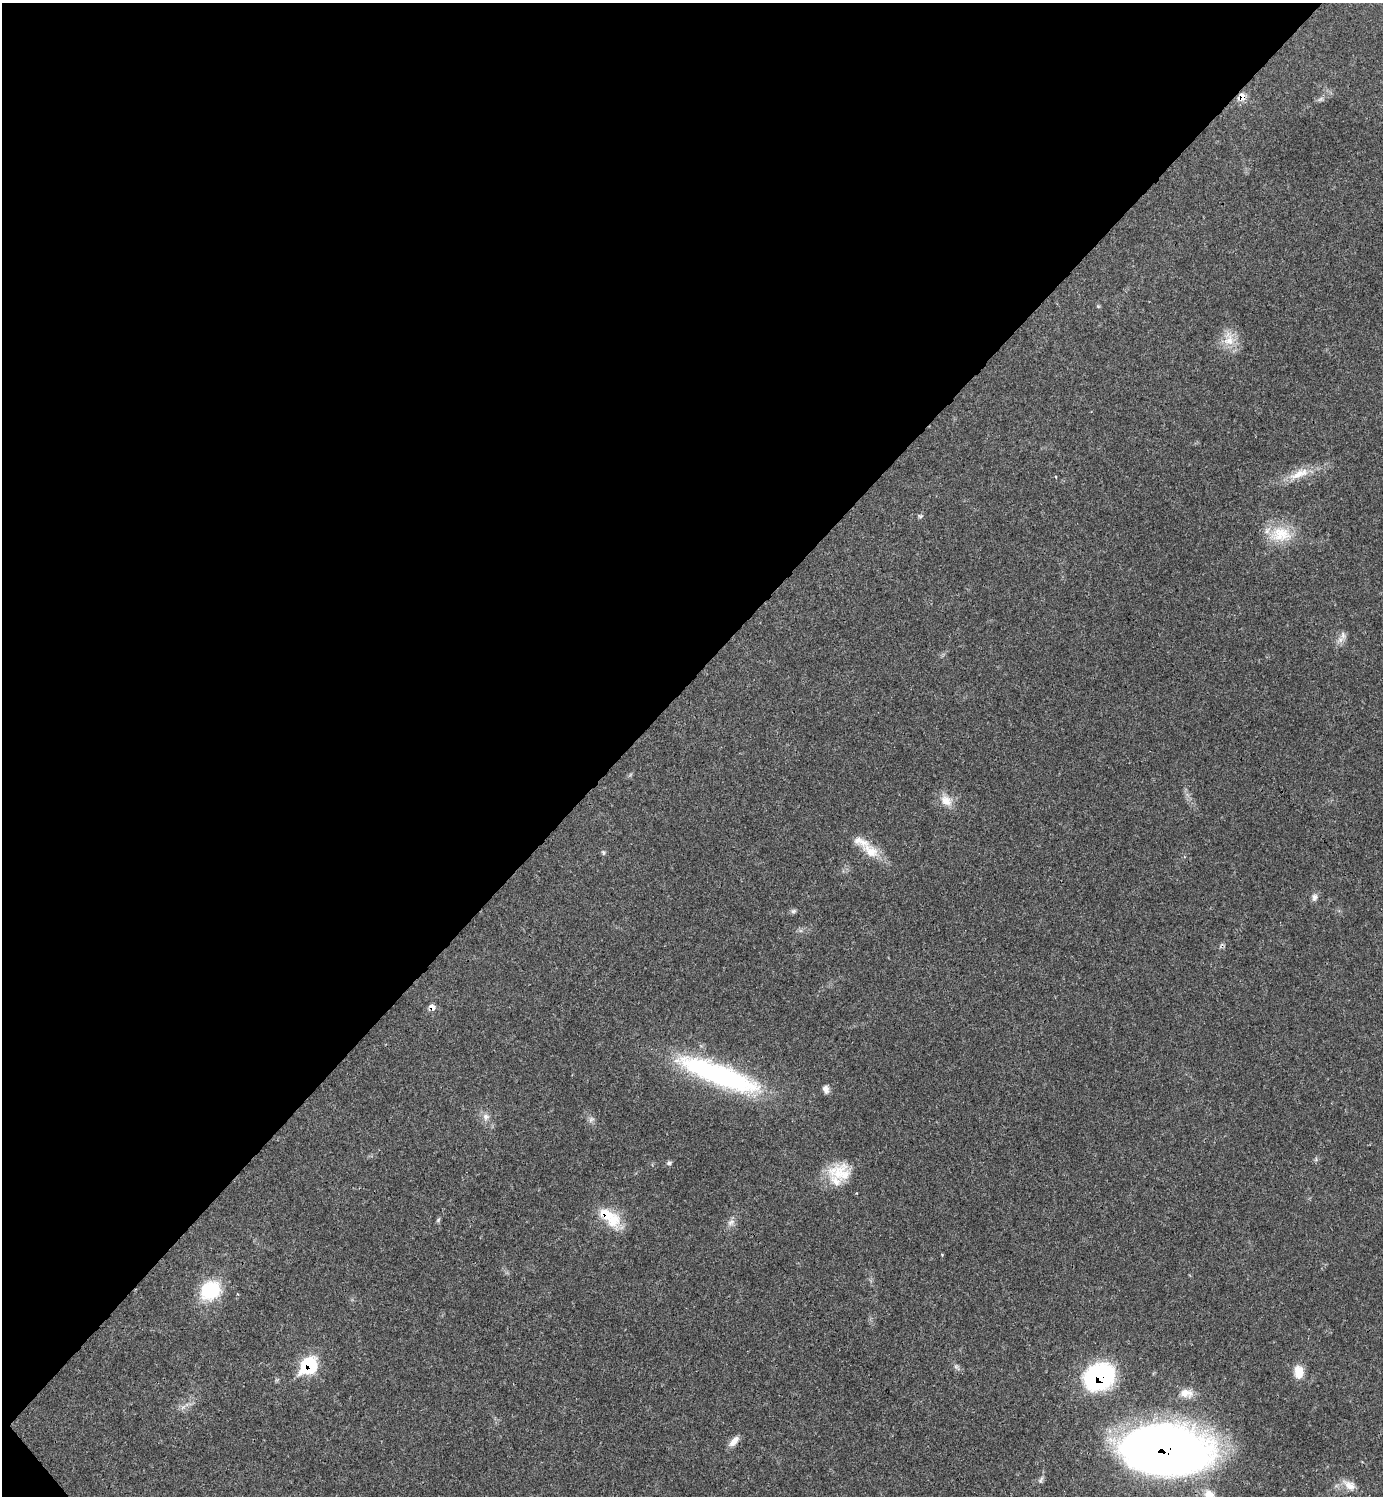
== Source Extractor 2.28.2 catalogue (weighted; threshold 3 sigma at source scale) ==
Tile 5 of 4 x 4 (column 1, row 2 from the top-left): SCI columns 303-1683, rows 2993-4486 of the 5984 x 5985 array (HDU 1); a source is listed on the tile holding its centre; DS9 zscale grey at full resolution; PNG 1385 x 1498 px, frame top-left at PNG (2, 3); no overlay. Shown black and unused: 46% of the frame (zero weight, under 3 of 4 exposures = <1% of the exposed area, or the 3 px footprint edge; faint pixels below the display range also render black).
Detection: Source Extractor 2.28.2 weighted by HDU 2 'WHT'; one run over the whole footprint, this tile lists its part. Background 0.02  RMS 0.0022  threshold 0.01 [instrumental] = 3 sigma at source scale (4.5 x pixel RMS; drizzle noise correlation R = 1.50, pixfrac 1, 0.05/0.05 arcsec/px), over >= 5 px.
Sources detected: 42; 1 cosmic-ray / hot-pixel residue — not listed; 3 inside a brighter listed object's ellipse — not listed separately; the other 38 listed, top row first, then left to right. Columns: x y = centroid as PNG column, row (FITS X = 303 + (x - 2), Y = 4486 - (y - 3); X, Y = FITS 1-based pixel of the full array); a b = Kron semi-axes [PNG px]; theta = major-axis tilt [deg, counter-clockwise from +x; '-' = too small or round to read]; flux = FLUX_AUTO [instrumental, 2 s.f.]
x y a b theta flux
1242 97 10 8 62 2.3
1320 99 10 5 25 0.68
1098 306 6 4 -18 0.26
1229 339 24 16 -79 4.4
1299 474 33 12 24 4.8
1055 477 4 3 - 0.21
920 516 9 5 -1 0.46
1281 534 32 22 -4 8
1343 635 13 9 -78 1.4
946 800 20 14 -48 3.2
871 851 27 16 -31 5
603 852 8 5 -71 0.41
1314 897 11 8 87 0.98
793 911 8 6 32 0.53
432 1007 8 7 - 1.3
718 1074 101 23 -21 45
826 1089 10 7 -74 1.1
486 1117 12 10 86 1.6
591 1119 10 6 45 0.8
1316 1159 7 4 73 0.38
669 1163 8 6 15 0.52
840 1172 31 23 -1 7.8
438 1220 7 5 62 0.39
613 1220 30 20 -53 6.9
731 1222 12 8 52 1.3
942 1255 3 3 - 0.21
210 1290 25 20 30 12
309 1365 13 10 43 20
956 1366 8 6 -69 0.62
1299 1372 15 10 -87 3.6
1099 1377 23 18 19 49
1186 1393 19 12 -7 2.6
183 1407 8 5 44 0.74
734 1441 16 7 47 1.8
1164 1449 60 32 -4 330
1041 1480 12 5 64 0.71
1349 1485 20 11 -33 2.7
1209 1495 16 13 -69 3.2
Overlapping masked pixels (flux is a lower limit): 6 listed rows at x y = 1242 97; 432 1007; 718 1074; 309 1365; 1099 1377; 1164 1449
Isophote crosses this tile's border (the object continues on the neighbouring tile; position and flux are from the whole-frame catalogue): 1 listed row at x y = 1209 1495